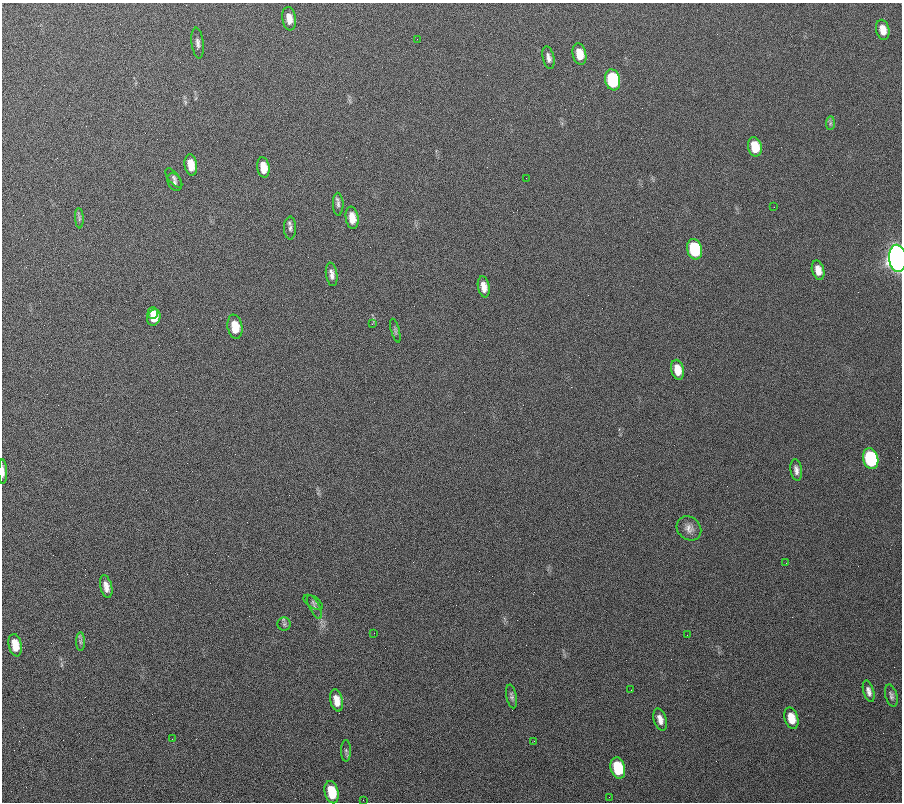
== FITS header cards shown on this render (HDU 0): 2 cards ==
NAXIS1  =                  900
NAXIS2  =                  800

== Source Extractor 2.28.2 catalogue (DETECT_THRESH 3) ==
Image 900 x 800 px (HDU 0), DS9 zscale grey, 1 PNG px = 1 image px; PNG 904 x 804 px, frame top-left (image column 1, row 800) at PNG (2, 3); each listed source drawn as its Kron ellipse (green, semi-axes under 4 px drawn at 4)
Background 3250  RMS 89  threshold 267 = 3 sigma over >= 5 px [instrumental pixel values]
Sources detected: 57; all 57 listed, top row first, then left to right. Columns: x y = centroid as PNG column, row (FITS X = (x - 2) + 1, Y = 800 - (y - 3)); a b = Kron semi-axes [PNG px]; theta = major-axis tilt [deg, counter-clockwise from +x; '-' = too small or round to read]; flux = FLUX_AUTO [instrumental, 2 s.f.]
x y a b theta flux
289 19 12 7 -82 5.4e+04
883 30 10 6 -76 7.5e+04
417 39 2 2 - 2.3e+03
198 43 15 6 -84 2.6e+04
579 54 11 6 -77 9.1e+04
548 58 11 5 -77 2.7e+04
613 80 10 7 -79 5.9e+05
830 123 7 4 89 1.1e+04
755 147 10 6 -78 1.5e+05
191 165 11 6 -81 7.9e+04
263 167 10 6 -81 7.7e+04
174 178 11 5 -51 1.8e+04
526 178 2 2 - 7.9e+03
174 182 9 6 -65 1.7e+04
338 204 11 5 -88 1.9e+04
774 207 2 2 - 1.3e+04
79 218 10 4 -86 1.5e+04
352 218 11 6 -82 6.7e+04
290 228 11 6 -90 2.2e+04
694 249 10 7 -76 4.8e+05
898 258 13 8 -84 5.9e+06
818 270 10 6 -74 5.9e+04
332 274 12 5 -81 3.2e+04
484 287 10 5 -79 4.9e+04
153 313 6 5 - 4.4e+04
154 318 8 6 70 7.4e+04
372 324 4 2 - 3.7e+03
235 327 12 7 -80 1.2e+05
395 331 12 4 -75 1.4e+04
677 370 10 6 -76 8.5e+04
871 459 10 7 -73 7.8e+05
796 470 11 6 -80 2.8e+04
3 472 12 3 -89 2.8e+04
689 528 13 11 -42 4.3e+04
786 563 2 2 - 7.6e+03
106 587 11 6 -77 4.3e+04
313 602 11 5 -33 1.5e+04
314 607 13 5 -64 1.9e+04
284 624 6 6 - 1.4e+04
374 633 2 2 - 1.3e+04
687 635 2 2 - 4.5e+03
80 642 9 4 -90 1.6e+04
15 645 11 6 -79 8.8e+04
631 690 2 2 - 2.7e+03
869 691 11 5 -74 2.8e+04
891 696 11 6 -74 1.9e+04
512 697 12 5 -78 1.8e+04
337 700 11 6 -77 6.4e+04
791 718 11 6 -74 9.6e+04
660 719 11 6 -73 3.9e+04
172 739 2 2 - 2.6e+03
534 741 2 2 - 4.9e+03
346 751 11 5 -89 1.4e+04
618 768 11 7 -75 2.9e+05
332 792 11 7 -76 1.6e+05
609 797 2 2 - 2.7e+04
363 800 2 2 - 3.2e+03
At the frame edge (FLAGS 8, measured only in part): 2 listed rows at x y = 898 258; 3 472